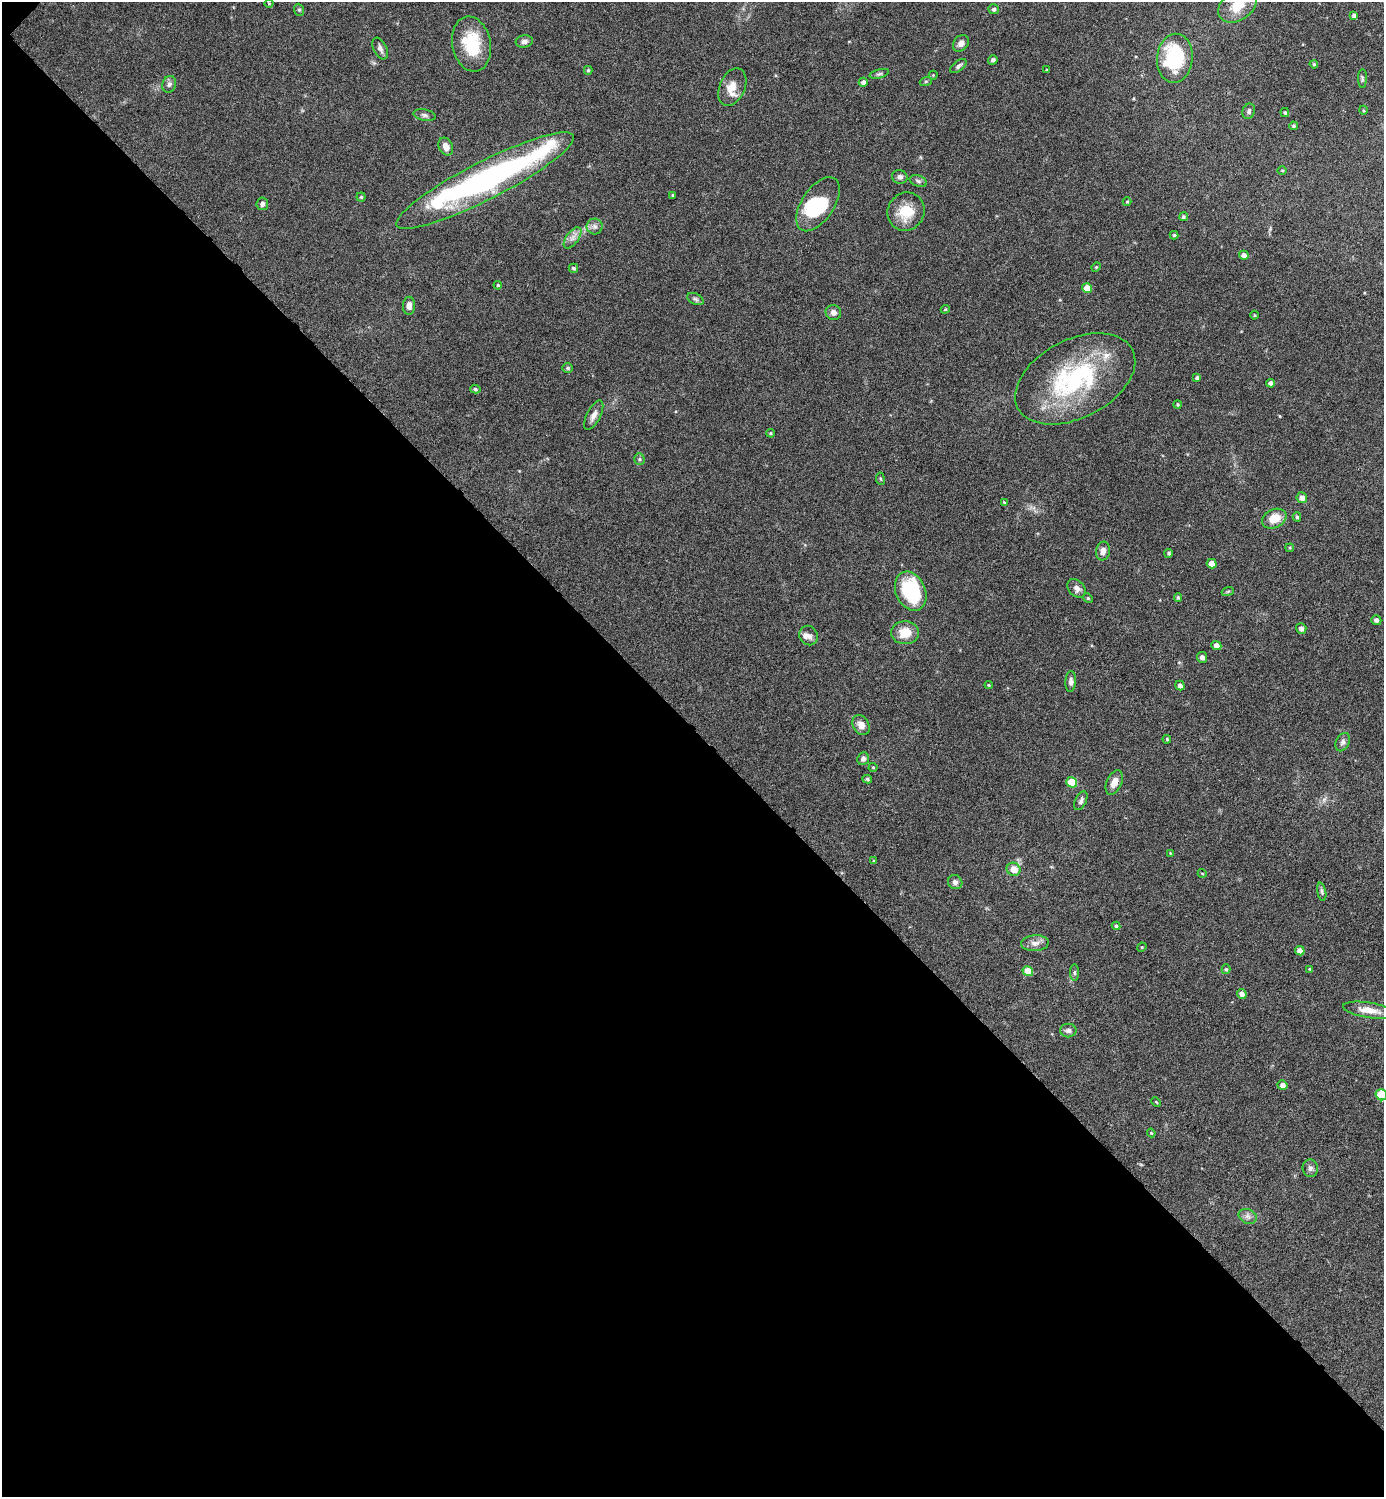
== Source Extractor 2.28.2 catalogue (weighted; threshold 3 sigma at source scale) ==
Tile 9 of 4 x 4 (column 1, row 3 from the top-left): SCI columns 157-1538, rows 1499-2993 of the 5985 x 5984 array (HDU 1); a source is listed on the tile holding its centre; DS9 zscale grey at full resolution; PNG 1386 x 1499 px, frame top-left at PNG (2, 2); each listed source drawn as its Kron ellipse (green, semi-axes under 4 px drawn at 4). Shown black and unused: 51% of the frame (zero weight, under 4 of 8 exposures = <1% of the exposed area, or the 3 px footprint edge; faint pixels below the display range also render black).
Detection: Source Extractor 2.28.2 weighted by HDU 2 'WHT'; one run over the whole footprint, this tile lists its part. Background 0.121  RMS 0.0053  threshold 0.0215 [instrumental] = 3 sigma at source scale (4.09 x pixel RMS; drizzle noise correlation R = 1.36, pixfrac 0.8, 0.05/0.05 arcsec/px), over >= 5 px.
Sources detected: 124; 3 inside a brighter object's white glare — neither listed nor drawn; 5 inside a brighter listed object's ellipse — not listed separately; the other 116 listed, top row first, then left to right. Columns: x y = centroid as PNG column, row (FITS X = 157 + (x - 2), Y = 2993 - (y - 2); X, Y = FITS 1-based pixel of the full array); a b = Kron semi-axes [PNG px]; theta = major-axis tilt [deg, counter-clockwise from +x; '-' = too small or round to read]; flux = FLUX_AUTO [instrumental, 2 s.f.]
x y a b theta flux
269 3 4 3 - 0.35
1237 6 21 14 36 11
994 9 5 5 - 1.2
299 10 6 5 - 0.83
1354 15 4 4 - 1.3
524 41 8 6 8 1.8
961 43 9 7 49 2.3
471 44 28 19 -79 22
380 48 11 6 -64 2.1
1175 58 24 18 85 36
993 60 5 4 - 1.1
1314 64 4 3 - 0.52
958 66 9 5 37 1.4
588 70 4 4 - 0.7
1047 70 4 4 - 0.49
879 74 10 4 15 0.95
933 75 4 4 - 0.45
1362 78 9 4 88 0.88
926 81 6 4 19 0.64
863 82 4 4 - 1.7
169 84 8 7 - 1.6
732 87 20 12 66 6.3
1363 110 4 3 - 0.5
1249 111 8 6 68 1.1
1285 112 4 4 - 0.71
424 115 11 5 -10 1.4
1293 126 4 4 - 0.8
446 147 9 7 -64 3.2
1282 170 5 3 - 0.49
900 177 8 7 - 1.7
485 181 99 19 27 130
918 181 9 5 -21 1.3
673 195 4 3 - 0.51
361 197 4 4 - 0.65
1127 202 4 4 - 0.5
262 204 6 6 - 1.6
818 204 30 16 56 29
906 212 19 18 - 13
1183 217 4 4 - 0.76
595 226 8 8 - 1.9
1174 235 4 4 - 0.69
572 238 12 6 53 2.7
1244 255 5 4 - 2.1
1096 267 5 4 - 0.52
573 268 5 4 - 0.86
498 285 4 3 - 0.5
1087 288 5 5 - 5.1
695 299 9 5 -26 1.2
409 306 9 6 87 2.7
945 309 4 4 - 0.5
833 312 8 7 - 2.4
1254 315 4 3 - 0.43
568 368 5 5 - 0.68
1197 378 4 4 - 1.1
1075 379 64 39 27 68
1271 383 4 4 - 1.9
475 389 5 4 - 0.81
1177 404 4 4 - 0.64
594 415 16 7 62 3.1
771 433 4 3 - 0.58
639 459 5 5 - 0.87
880 479 6 3 -81 0.57
1302 498 5 5 - 2.9
1004 502 4 3 - 0.45
1297 517 5 3 - 0.82
1274 519 13 9 26 7.9
1290 548 4 4 - 0.54
1103 551 9 7 79 2.6
1169 553 4 4 - 0.88
1212 564 5 4 - 3.9
1077 588 10 7 -48 2.6
911 591 20 15 -66 37
1228 591 6 4 19 0.61
1178 597 4 3 - 0.68
1088 598 5 4 - 0.57
1376 620 5 4 - 1.5
1301 628 5 5 - 2.1
905 633 14 11 3 8.5
809 636 10 9 - 2.5
1216 646 5 4 - 2.6
1202 657 5 5 - 2.1
1071 681 10 5 86 1.7
989 685 4 4 - 0.48
1180 686 5 4 - 1.7
861 725 10 8 -59 3.8
1167 739 4 3 - 0.51
1343 742 9 6 66 1.8
863 759 6 5 - 1.8
873 767 4 4 - 0.48
867 779 5 4 - 0.81
1072 782 6 5 - 13
1114 782 13 7 66 4
1081 801 10 5 64 1.5
1170 853 4 3 - 0.42
874 861 4 4 - 0.5
1014 869 7 6 - 6
1202 873 4 3 - 0.41
955 882 7 7 - 2
1322 892 9 4 -79 0.98
1116 926 4 4 - 0.77
1035 943 14 8 3 3.1
1142 947 5 4 - 0.46
1300 951 5 4 - 3.5
1226 969 5 4 - 0.73
1310 969 3 3 - 0.51
1028 971 5 4 - 9.7
1074 973 8 4 -90 0.85
1242 994 5 4 - 2.4
1369 1010 26 7 -9 6.8
1068 1031 8 7 - 1.6
1282 1085 5 4 - 2.1
1381 1095 6 5 - 21
1156 1102 5 3 - 0.45
1151 1133 4 4 - 0.49
1310 1168 9 7 -84 1.6
1248 1216 9 7 -25 1.9
Isophote crosses this tile's border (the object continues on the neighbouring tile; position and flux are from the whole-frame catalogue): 2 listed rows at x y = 1237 6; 1381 1095